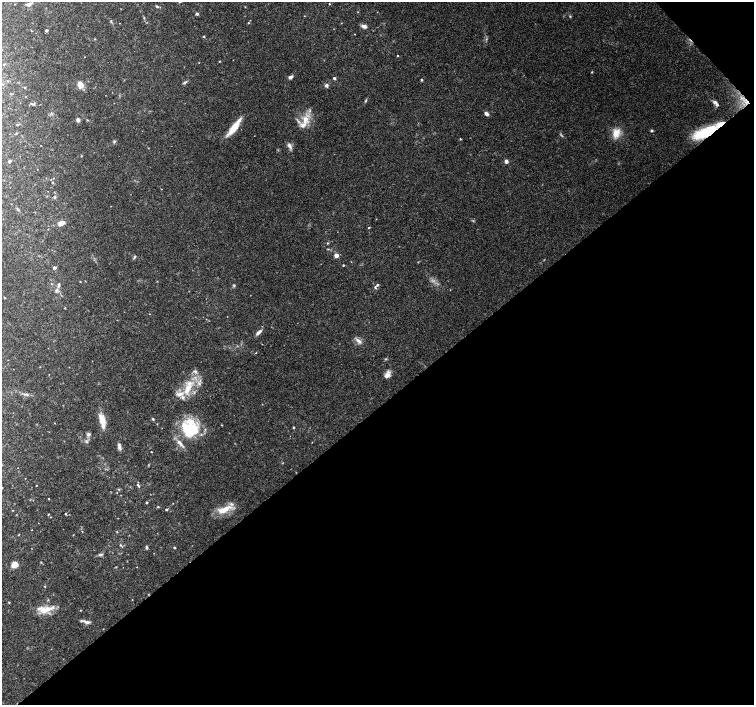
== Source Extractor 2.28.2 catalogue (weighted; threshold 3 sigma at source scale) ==
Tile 12 of 4 x 4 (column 4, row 3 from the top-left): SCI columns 4516-6018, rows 1620-3025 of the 6018 x 5986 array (HDU 1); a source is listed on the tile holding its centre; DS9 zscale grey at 2 x 2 block average (1 PNG px = mean of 2 x 2 image px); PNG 756 x 707 px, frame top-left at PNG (2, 2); no overlay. Shown black and unused: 43% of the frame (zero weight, under 3 of 4 exposures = <1% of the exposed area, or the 3 px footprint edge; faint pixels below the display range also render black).
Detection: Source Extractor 2.28.2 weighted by HDU 2 'WHT'; one run over the whole footprint, this tile lists its part. Background 0.0896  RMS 0.0054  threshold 0.0243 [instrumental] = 3 sigma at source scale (4.5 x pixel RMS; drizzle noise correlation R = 1.50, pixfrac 1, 0.0396/0.0396 arcsec/px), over >= 5 px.
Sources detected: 116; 2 too faint to see at this stretch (2 x 2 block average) — not listed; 8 inside a brighter listed object's ellipse — not listed separately; the other 106 listed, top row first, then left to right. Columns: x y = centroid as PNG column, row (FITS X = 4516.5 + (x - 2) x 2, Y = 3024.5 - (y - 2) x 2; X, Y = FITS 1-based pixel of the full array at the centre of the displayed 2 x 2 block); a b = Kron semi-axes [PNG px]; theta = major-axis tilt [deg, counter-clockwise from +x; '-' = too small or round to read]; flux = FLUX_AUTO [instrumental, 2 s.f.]
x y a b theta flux
29 4 8 4 22 4.4
329 4 2 2 - 0.76
157 7 4 3 - 1.6
245 7 2 2 - 0.56
197 14 3 3 - 3.3
111 21 3 2 - 1
248 23 2 2 - 0.84
341 23 2 2 - 0.44
364 26 6 4 -19 5.6
46 30 3 2 - 2.4
204 36 3 2 - 1.1
397 56 2 2 - 0.81
219 61 2 2 - 0.78
4 64 3 2 - 0.8
592 72 3 3 - 0.81
290 77 6 4 24 3.4
334 78 3 2 - 2.4
422 80 3 3 - 1.2
184 82 6 3 32 2.2
80 85 7 5 -62 10
326 85 5 4 - 3
25 87 3 2 - 0.91
742 98 7 4 0 5.3
365 101 4 3 - 1.3
715 102 7 4 -24 3.5
746 102 7 4 1 6.7
34 104 5 2 - 1.1
486 113 5 4 - 3.9
305 119 11 8 84 16
78 120 3 3 - 5.1
17 125 3 2 - 0.8
234 127 25 6 53 21
652 131 3 3 - 2
705 132 27 9 25 57
16 133 3 2 - 0.73
616 133 13 9 73 14
460 139 3 2 - 0.75
114 142 4 3 - 1.5
289 146 8 4 -60 4.5
81 156 3 2 - 0.65
10 161 2 2 - 3.1
506 161 4 3 - 4.3
53 182 3 2 - 1.1
55 197 3 3 - 1.8
18 209 5 2 - 1.3
376 219 2 2 - 0.52
61 223 9 5 22 6.4
369 228 2 2 - 1
327 243 3 3 - 1.1
336 255 3 3 - 11
134 257 6 2 62 1.3
343 265 2 2 - 1.1
54 268 3 3 - 4.3
80 282 2 2 - 0.69
52 284 3 2 - 0.71
59 285 5 3 - 2.3
234 285 4 3 - 1.4
375 287 5 3 - 2
56 290 6 3 49 2.4
4 298 2 2 - 0.98
259 332 9 4 42 4.2
358 341 10 4 -40 5.4
256 353 2 2 - 1.1
40 367 2 2 - 0.48
195 371 6 4 -22 2.7
387 375 11 6 60 6.8
199 383 5 4 - 3.4
188 389 17 7 57 21
26 394 9 2 -14 3
153 419 3 2 - 1.5
102 420 17 6 -76 17
54 423 2 2 - 0.48
222 425 3 2 - 0.78
293 427 2 2 - 1.4
190 430 21 18 -18 62
89 434 6 4 33 2.7
119 446 8 3 -77 4
151 452 2 2 - 0.62
36 485 2 2 - 0.56
138 485 6 3 -55 1.8
2 488 2 2 - 0.73
118 489 3 2 - 0.85
117 493 2 2 - 0.45
49 499 2 2 - 0.6
147 503 3 2 - 1.3
158 507 3 2 - 1
166 509 3 2 - 1.5
224 510 20 7 28 19
48 514 2 2 - 0.89
65 514 3 2 - 1.1
32 530 2 2 - 0.37
117 532 3 2 - 0.82
73 535 2 2 - 0.54
120 545 4 3 - 1.4
146 547 4 3 - 2.1
174 547 3 3 - 1.1
101 554 6 3 32 2
41 562 3 2 - 0.81
14 565 5 4 - 13
116 567 2 2 - 0.7
45 586 3 2 - 0.78
132 599 2 2 - 0.51
9 602 3 2 - 0.95
45 609 23 8 6 20
80 610 2 2 - 0.72
87 622 9 4 -13 4.5
Overlapping masked pixels (flux is a lower limit): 2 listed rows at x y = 746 102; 705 132
Isophote crosses this tile's border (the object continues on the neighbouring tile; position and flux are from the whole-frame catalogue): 1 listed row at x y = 2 488
Diffuse or blended objects may show on this block-average render without a row.